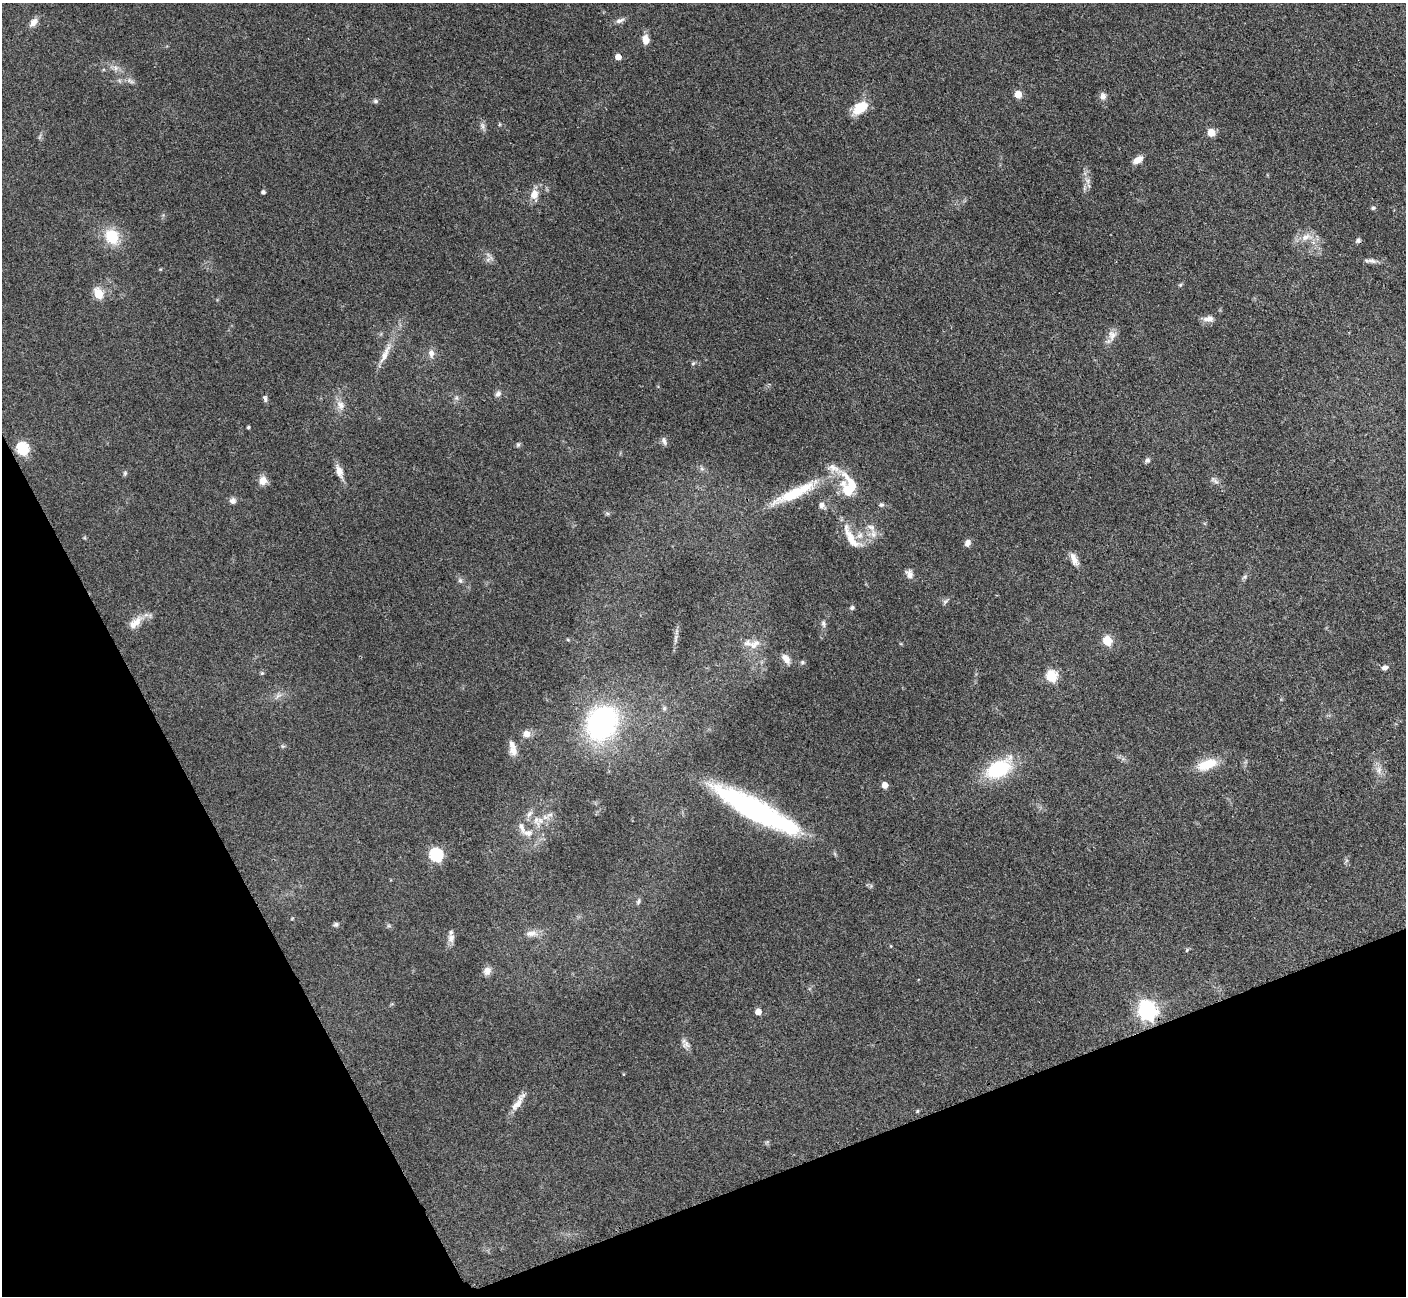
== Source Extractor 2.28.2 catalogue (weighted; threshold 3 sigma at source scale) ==
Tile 14 of 4 x 4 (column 2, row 4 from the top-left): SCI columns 1421-2824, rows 300-1593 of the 5648 x 5638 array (HDU 1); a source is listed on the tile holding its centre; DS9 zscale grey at full resolution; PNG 1408 x 1298 px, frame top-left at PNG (2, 3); no overlay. Shown black and unused: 21% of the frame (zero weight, under 3 of 4 exposures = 2% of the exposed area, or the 3 px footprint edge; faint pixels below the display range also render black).
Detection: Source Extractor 2.28.2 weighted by HDU 2 'WHT'; one run over the whole footprint, this tile lists its part. Background 0.093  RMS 0.0063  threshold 0.0282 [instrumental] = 3 sigma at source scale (4.5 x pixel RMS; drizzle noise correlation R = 1.50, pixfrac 1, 0.05/0.05 arcsec/px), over >= 5 px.
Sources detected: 107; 2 too faint to see at this stretch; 2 inside a brighter object's white glare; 1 cosmic-ray / hot-pixel residue — not listed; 8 inside a brighter listed object's ellipse — not listed separately; the other 94 listed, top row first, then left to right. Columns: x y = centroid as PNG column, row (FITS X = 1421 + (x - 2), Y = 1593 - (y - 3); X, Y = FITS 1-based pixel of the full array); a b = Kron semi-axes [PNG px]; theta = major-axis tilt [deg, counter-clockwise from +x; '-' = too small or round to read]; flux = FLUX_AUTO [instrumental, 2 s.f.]
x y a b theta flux
620 21 14 6 20 2.5
33 22 13 8 50 3.8
645 39 9 7 -79 6.3
618 57 5 4 - 6
116 68 8 6 -37 2.7
130 81 13 5 -30 2.3
1018 94 5 5 - 13
1103 96 9 7 -76 3.1
375 101 7 5 -14 1.3
860 108 21 11 40 14
482 126 11 5 -72 2
1211 133 6 6 - 10
1138 160 11 7 34 5.6
263 192 4 4 - 1.5
534 195 14 10 -87 6.2
1373 208 6 5 - 1.1
112 236 18 15 -58 19
1306 237 16 9 15 6.9
1372 261 14 6 -6 2.8
1180 285 5 5 - 0.89
98 294 6 5 - 27
1208 319 15 8 5 3.9
1112 335 15 11 79 4.8
431 353 11 8 -90 3.4
385 354 33 8 65 8.8
693 363 5 5 - 0.97
498 394 8 6 46 2.1
265 398 9 5 -80 1.6
456 398 7 4 -89 1.3
340 405 15 9 -64 5.2
248 427 3 3 - 0.97
664 441 12 6 -74 2.1
518 444 7 5 69 1.1
22 449 6 6 - 73
1147 460 7 6 - 1.6
339 471 18 8 -70 5.4
125 473 7 5 75 1.1
1214 480 15 5 -37 2.3
263 481 11 8 72 5.8
847 491 25 10 -63 13
794 493 65 13 26 32
233 501 8 7 - 2.7
881 504 6 6 - 1.3
821 505 8 7 - 2.8
607 513 6 4 -19 1
873 534 13 9 -77 4.9
851 537 41 12 -59 13
968 543 8 6 65 3.3
1074 559 17 8 -70 4.7
909 574 12 8 -65 3.5
1245 577 6 6 - 1.3
460 580 8 6 -74 1.6
945 601 10 5 41 1.5
852 608 6 5 - 1.2
135 623 23 11 41 8
823 623 11 6 -83 2
676 631 9 4 81 1.8
568 640 5 3 - 0.66
1107 641 6 5 - 26
754 644 20 12 28 7.7
786 659 14 8 -53 4.9
802 662 6 5 - 1.1
1385 668 7 5 19 2.2
262 673 5 5 - 0.88
1052 676 6 6 - 44
278 696 10 5 24 2.5
664 708 7 5 70 1.1
601 723 39 31 57 110
526 734 10 9 - 4.4
283 746 6 5 - 0.92
513 751 13 11 -55 4.7
1207 764 26 12 21 15
998 769 23 14 30 48
1379 770 10 6 -89 3.2
885 785 5 5 - 6.4
754 810 82 20 -29 140
550 815 11 5 21 2.6
536 820 21 8 -75 6.5
527 833 18 9 -4 5.6
436 855 6 6 - 91
638 901 8 5 72 1.3
336 924 7 6 - 1.4
389 926 7 4 -18 0.98
531 933 17 8 10 4.9
451 938 12 9 86 3.6
891 946 5 3 - 0.51
1187 950 6 4 47 0.82
487 971 10 9 - 3.8
1147 1011 8 7 - 280
758 1012 5 5 - 6.3
686 1044 12 9 -52 3.2
623 1074 5 3 - 0.45
517 1105 30 7 54 6.4
917 1111 5 3 - 0.67
Overlapping masked pixels (flux is a lower limit): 1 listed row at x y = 1147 1011